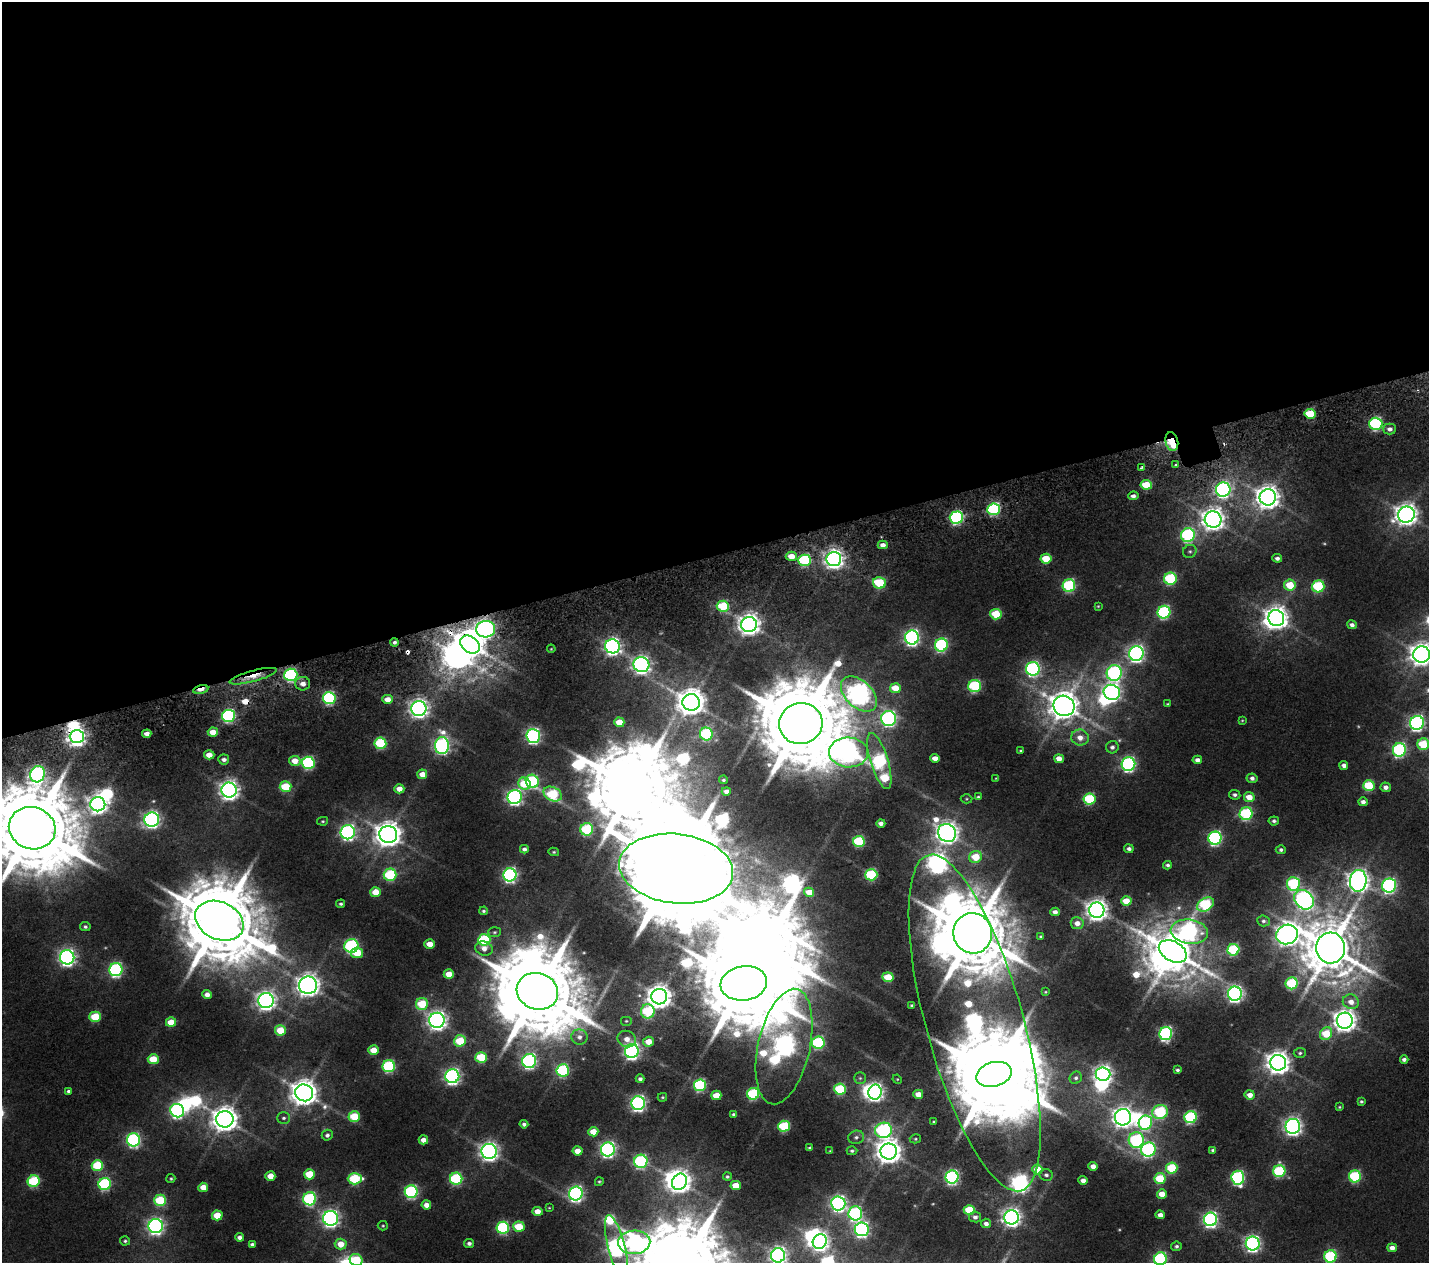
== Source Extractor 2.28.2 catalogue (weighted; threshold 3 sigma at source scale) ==
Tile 2 of 4 x 4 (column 2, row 1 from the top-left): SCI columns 2060-3486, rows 4087-5347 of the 6576 x 5575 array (HDU 1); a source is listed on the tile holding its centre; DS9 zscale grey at full resolution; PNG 1431 x 1265 px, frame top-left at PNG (2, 2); each listed source drawn as its Kron ellipse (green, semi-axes under 4 px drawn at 4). Shown black and unused: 44% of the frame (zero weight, under 2 of 5 exposures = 17% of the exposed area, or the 3 px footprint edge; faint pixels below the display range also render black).
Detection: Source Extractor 2.28.2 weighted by HDU 2 'WHT'; one run over the whole footprint, this tile lists its part. Background 0.0107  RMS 0.0057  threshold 0.0255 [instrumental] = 3 sigma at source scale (4.5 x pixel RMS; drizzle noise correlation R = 1.50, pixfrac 1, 0.0396/0.0396 arcsec/px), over >= 5 px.
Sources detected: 356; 8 too faint to see at this stretch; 23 inside a brighter object's white glare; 3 cosmic-ray / hot-pixel residue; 1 long thin detection or spike segment (spike, bleed or trail) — neither listed nor drawn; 4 inside a brighter listed object's ellipse — not listed separately; the other 317 listed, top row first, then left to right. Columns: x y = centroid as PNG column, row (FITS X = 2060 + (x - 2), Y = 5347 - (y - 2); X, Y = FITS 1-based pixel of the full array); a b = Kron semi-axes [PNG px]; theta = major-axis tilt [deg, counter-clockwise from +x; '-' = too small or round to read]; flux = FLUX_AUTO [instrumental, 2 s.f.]
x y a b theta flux
1310 414 6 5 - 23
1376 424 6 6 - 76
1390 429 6 5 - 2.4
1172 442 9 6 -78 44
1176 465 3 3 - 4.1
1142 467 4 3 - 2.2
1146 485 5 5 - 17
1223 490 7 7 - 160
1133 496 5 4 - 2.1
1268 497 8 8 - 590
994 509 6 6 - 77
1406 515 8 8 - 510
956 518 6 6 - 99
1213 519 8 8 - 490
1188 535 7 6 - 83
883 545 5 4 - 3.6
1190 551 7 6 - 1.2
791 556 5 4 - 8.3
1277 558 5 4 - 1.8
834 559 7 7 - 370
1046 559 5 5 - 18
805 560 6 5 - 55
1170 579 6 6 - 50
879 583 6 5 - 30
1290 585 6 5 - 16
1069 586 6 6 - 60
1318 586 6 6 - 45
723 606 6 5 - 31
1098 606 4 4 - 0.5
1164 612 6 6 - 76
996 614 5 5 - 24
1276 618 8 7 - 540
749 625 8 7 - 480
1352 625 5 4 - 2.1
486 629 9 8 - 220
912 638 7 7 - 190
394 642 4 4 - 1.4
470 644 10 8 -35 1100
941 645 6 6 - 78
612 646 7 7 - 240
551 649 4 3 - 0.44
1136 654 7 7 - 220
1422 654 8 8 - 560
641 665 8 7 - 250
1033 669 7 7 - 120
1114 673 8 7 - 130
291 675 6 6 - 85
253 676 24 5 15 8.4
303 684 7 6 - 4
975 686 6 6 - 60
895 688 5 5 - 13
201 689 8 3 12 9.2
1112 692 8 7 - 230
859 694 21 13 -44 520
329 698 6 6 - 84
388 699 5 4 - 5.7
691 702 9 8 - 900
1168 704 4 3 - 0.53
1064 706 10 10 - 1100
419 708 7 7 - 330
228 716 6 6 - 96
889 718 7 7 - 140
1242 720 4 3 - 0.47
619 722 5 5 - 10
801 723 22 20 13 9100
1417 723 7 7 - 160
213 732 5 4 - 8.7
147 734 4 4 - 3.7
706 734 6 6 - 54
533 736 7 6 - 150
77 737 7 6 - 320
1080 738 9 8 - 5.2
380 743 6 5 - 43
1423 744 6 5 - 30
442 746 8 7 - 180
1112 747 6 6 - 1.9
1399 750 7 6 - 97
1020 751 3 3 - 0.53
849 752 19 15 -3 300
209 755 5 4 - 5.5
935 758 5 4 - 5.3
224 759 5 5 - 2.2
1059 759 5 4 - 5.7
1197 760 5 4 - 2.9
295 761 6 5 - 7.9
879 761 29 8 -73 120
308 763 6 6 - 76
1128 764 7 6 - 140
1344 765 4 4 - 2.6
38 774 8 7 - 150
422 774 5 4 - 6.7
996 778 4 3 - 0.37
1252 778 5 5 - 2.1
723 780 4 4 - 0.95
532 781 7 6 - 64
524 784 6 6 - 21
1369 785 6 5 - 32
285 787 6 5 - 26
1386 787 5 4 - 2.8
399 789 5 4 - 5.4
229 790 7 7 - 330
726 791 4 4 - 2.8
553 794 10 6 -27 39
1235 795 6 5 - 1.5
515 797 7 7 - 170
978 797 4 3 - 0.77
1249 797 5 5 - 8.9
966 799 6 4 1 0.55
1089 799 6 5 - 45
1363 802 5 4 - 2.4
98 804 7 7 - 300
1246 814 6 6 - 68
152 820 7 7 - 210
323 821 5 4 - 0.7
1274 821 5 4 - 1.3
881 823 4 4 - 2.3
32 828 23 21 -20 9200
587 829 6 6 - 50
348 832 7 7 - 160
947 833 9 8 - 480
388 834 9 8 - 740
1215 838 6 6 - 110
859 841 6 5 - 42
524 849 4 4 - 1.8
1129 849 5 4 - 1.9
1281 850 5 4 - 1.2
554 852 5 4 - 0.77
976 857 6 6 - 15
1167 865 4 3 - 1.2
676 869 57 35 -7 25000
390 875 6 6 - 49
510 875 6 6 - 130
871 875 6 5 - 47
1358 881 11 8 81 460
1293 884 7 6 - 60
1389 886 7 7 - 140
375 892 5 5 - 12
809 892 5 4 - 7.4
1304 900 11 8 -42 280
1126 901 5 5 - 13
341 904 4 3 - 1
1206 904 9 6 31 51
1097 910 8 7 - 430
483 911 4 4 - 0.89
1055 912 4 4 - 2.8
219 921 25 18 -25 7000
1264 921 6 5 - 1.3
1077 923 6 6 - 4.1
85 927 5 4 - 1.2
494 932 6 5 - 0.86
1189 932 19 12 -7 150
973 933 20 19 - 6200
1287 934 11 9 21 500
1041 937 3 3 - 0.76
484 940 6 6 - 59
430 944 5 4 - 7.1
351 946 7 6 - 83
1331 948 15 14 - 3100
484 949 9 7 -19 3.1
1233 950 6 5 - 48
1173 951 15 10 -30 2400
357 953 6 5 - 14
67 957 7 7 - 230
116 970 6 6 - 120
449 974 5 4 - 10
888 977 5 5 - 20
744 983 23 17 8 8900
1292 983 6 6 - 43
308 985 9 8 - 440
537 991 21 18 -19 8200
1045 992 3 3 - 0.49
1235 994 7 7 - 200
207 995 4 4 - 3.8
659 997 8 8 - 570
266 1001 7 7 - 330
1351 1002 8 7 - 4.5
422 1004 6 6 - 28
912 1005 4 3 - 0.82
648 1011 7 7 - 41
95 1017 5 5 - 23
437 1020 7 7 - 340
626 1021 6 5 - 0.73
1345 1021 8 8 - 510
171 1022 5 5 - 12
975 1023 174 48 -74 680
280 1030 5 5 - 14
1166 1034 6 6 - 110
1326 1034 7 5 46 19
579 1037 8 7 - 2.5
627 1039 9 8 - 4.5
460 1041 6 5 - 27
648 1042 5 5 - 8
818 1043 6 6 - 64
784 1047 59 26 77 540
373 1050 5 4 - 10
632 1051 7 7 - 200
1300 1053 6 5 - 0.98
481 1057 6 5 - 27
153 1059 5 5 - 17
1404 1059 4 4 - 1.7
529 1061 7 7 - 140
1278 1063 8 8 - 560
389 1066 6 6 - 67
563 1070 6 6 - 66
1177 1070 4 3 - 1.2
994 1074 18 12 15 8900
1103 1074 7 6 - 270
452 1076 7 7 - 190
860 1078 6 6 - 1
1076 1078 6 6 - 1.4
640 1079 4 4 - 1.3
897 1079 5 4 - 0.49
700 1085 6 6 - 69
840 1089 6 5 - 42
68 1091 4 3 - 1.2
875 1092 7 6 - 230
304 1093 9 8 - 800
753 1094 6 6 - 56
918 1094 5 4 - 5.8
716 1095 5 4 - 11
1250 1095 5 4 - 4.7
662 1097 5 3 - 0.64
1361 1101 4 3 - 0.96
638 1103 7 6 - 180
1339 1107 4 3 - 0.58
177 1111 7 6 - 130
1160 1112 8 6 20 60
734 1114 3 3 - 1.1
354 1117 5 5 - 24
1123 1117 8 8 - 410
1191 1117 6 6 - 72
284 1118 6 6 - 1.3
225 1119 8 8 - 700
934 1122 3 3 - 0.58
1145 1123 7 6 - 74
524 1124 4 4 - 1.6
784 1126 6 5 - 39
1293 1126 7 7 - 260
884 1130 8 7 - 120
593 1132 5 5 - 9
327 1135 5 5 - 1.7
856 1137 8 6 17 1.6
915 1139 6 4 14 0.74
133 1140 6 6 - 130
423 1140 5 4 - 4.6
1136 1140 7 7 - 78
810 1148 4 3 - 1.1
608 1149 7 7 - 160
1148 1149 7 7 - 120
1213 1150 4 3 - 0.9
489 1151 7 7 - 300
577 1151 5 4 - 6.6
830 1151 3 3 - 0.34
852 1151 5 4 - 1
889 1152 8 8 - 660
641 1161 7 6 - 84
97 1165 5 5 - 35
1093 1166 5 4 - 3.7
1172 1168 6 5 - 32
1037 1170 5 5 - 12
1279 1171 6 6 - 54
309 1174 5 5 - 20
1046 1175 6 6 - 1.5
270 1176 5 4 - 8.1
1355 1176 6 6 - 53
727 1177 4 4 - 0.96
952 1177 6 6 - 130
1238 1178 7 6 - 98
171 1179 4 4 - 0.79
355 1179 7 5 1 42
456 1179 6 6 - 62
1160 1179 6 5 - 27
1083 1180 4 4 - 3.3
34 1181 6 5 - 50
599 1182 4 4 - 0.68
679 1182 8 7 - 450
105 1184 6 6 - 76
736 1185 5 4 - 11
203 1187 5 4 - 8.1
411 1192 6 6 - 93
576 1194 7 7 - 170
1162 1194 5 4 - 8.9
310 1199 6 6 - 78
160 1200 6 5 - 35
838 1203 7 7 - 190
426 1205 5 4 - 4.7
549 1208 4 4 - 0.45
969 1210 5 5 - 24
537 1211 5 4 - 6.8
855 1213 7 7 - 100
217 1215 5 5 - 14
1160 1215 4 4 - 3.5
975 1217 6 5 - 2
1012 1217 7 7 - 300
331 1218 7 7 - 230
1210 1219 6 6 - 170
986 1223 5 5 - 2.5
156 1226 7 7 - 210
383 1226 5 4 - 0.61
519 1227 6 5 - 17
503 1228 6 6 - 72
862 1229 7 7 - 160
239 1237 4 4 - 2.4
125 1241 5 4 - 0.97
634 1242 16 12 3 150
820 1242 7 6 - 260
469 1243 5 4 - 1.9
1253 1243 7 7 - 190
252 1244 4 4 - 1.7
341 1244 6 5 - 8.8
1176 1246 5 4 - 1.3
617 1247 33 8 -76 320
1392 1248 5 4 - 3.9
778 1255 7 7 - 260
1330 1256 6 6 - 70
1160 1259 6 6 - 87
356 1260 6 6 - 27
Overlapping masked pixels (flux is a lower limit): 7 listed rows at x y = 1172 442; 486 629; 394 642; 470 644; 253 676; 201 689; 77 737
Isophote crosses this tile's border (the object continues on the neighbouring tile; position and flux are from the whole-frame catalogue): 7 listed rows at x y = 1422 654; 32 828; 617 1247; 778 1255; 1330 1256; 1160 1259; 356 1260